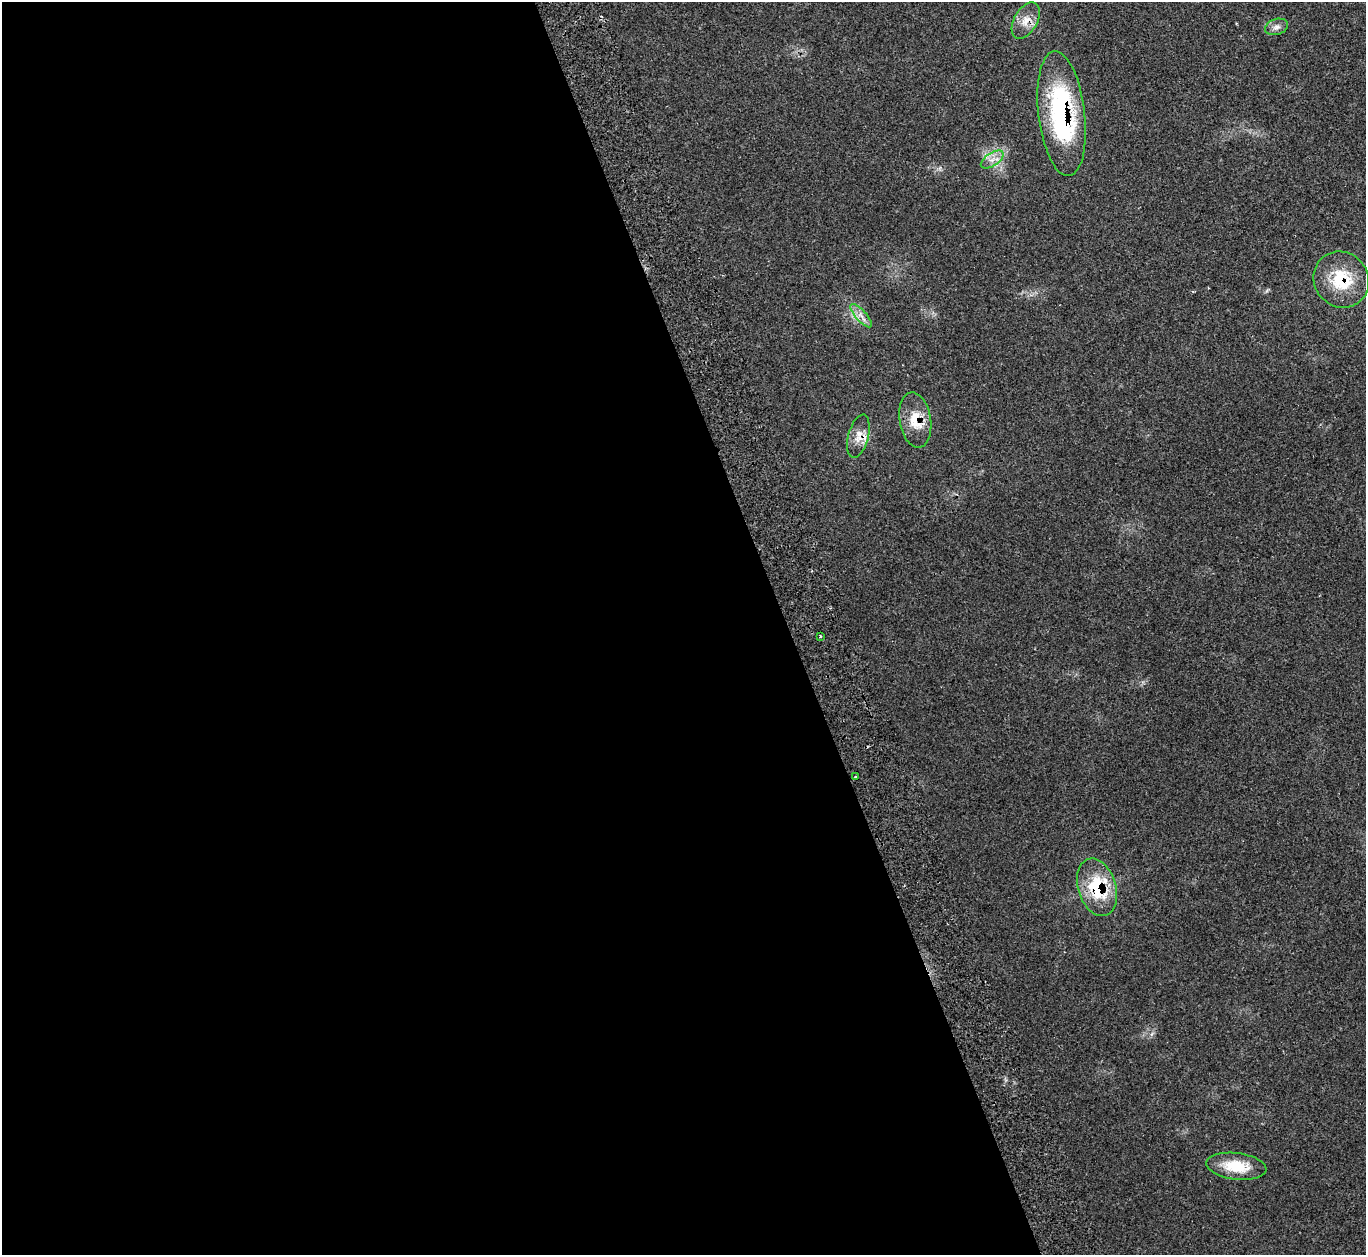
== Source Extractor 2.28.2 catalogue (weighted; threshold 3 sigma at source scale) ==
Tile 9 of 4 x 4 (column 1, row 3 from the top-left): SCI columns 66-1429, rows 1438-2690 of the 5583 x 5512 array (HDU 1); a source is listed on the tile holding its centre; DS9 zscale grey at full resolution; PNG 1368 x 1257 px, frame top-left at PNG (2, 2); each listed source drawn as its Kron ellipse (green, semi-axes under 4 px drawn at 4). Shown black and unused: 58% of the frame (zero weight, under 2 of 3 exposures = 4% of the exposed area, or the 3 px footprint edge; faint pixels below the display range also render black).
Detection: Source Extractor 2.28.2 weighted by HDU 2 'WHT'; one run over the whole footprint, this tile lists its part. Background 0.11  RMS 0.0081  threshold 0.0363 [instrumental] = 3 sigma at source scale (4.5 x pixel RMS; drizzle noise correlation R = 1.50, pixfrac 1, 0.05/0.05 arcsec/px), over >= 5 px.
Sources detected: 13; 1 inside a brighter listed object's ellipse — not listed separately; the other 12 listed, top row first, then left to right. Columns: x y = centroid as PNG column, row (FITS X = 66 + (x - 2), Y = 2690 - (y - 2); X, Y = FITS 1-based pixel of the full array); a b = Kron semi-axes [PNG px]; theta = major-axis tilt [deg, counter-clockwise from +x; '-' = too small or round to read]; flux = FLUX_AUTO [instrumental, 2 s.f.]
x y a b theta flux
1026 21 20 11 60 10
1277 27 11 8 16 3.9
1062 114 63 23 -83 130
992 160 13 6 33 5.8
1341 280 29 27 -51 37
861 316 15 5 -48 5.3
915 420 28 15 -81 20
858 436 22 10 75 9.6
820 637 3 3 - 1.1
856 777 3 3 - 2.7
1097 887 29 19 -73 44
1236 1166 30 13 -7 24
Overlapping masked pixels (flux is a lower limit): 6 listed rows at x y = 1026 21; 1062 114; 1341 280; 915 420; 858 436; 1097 887